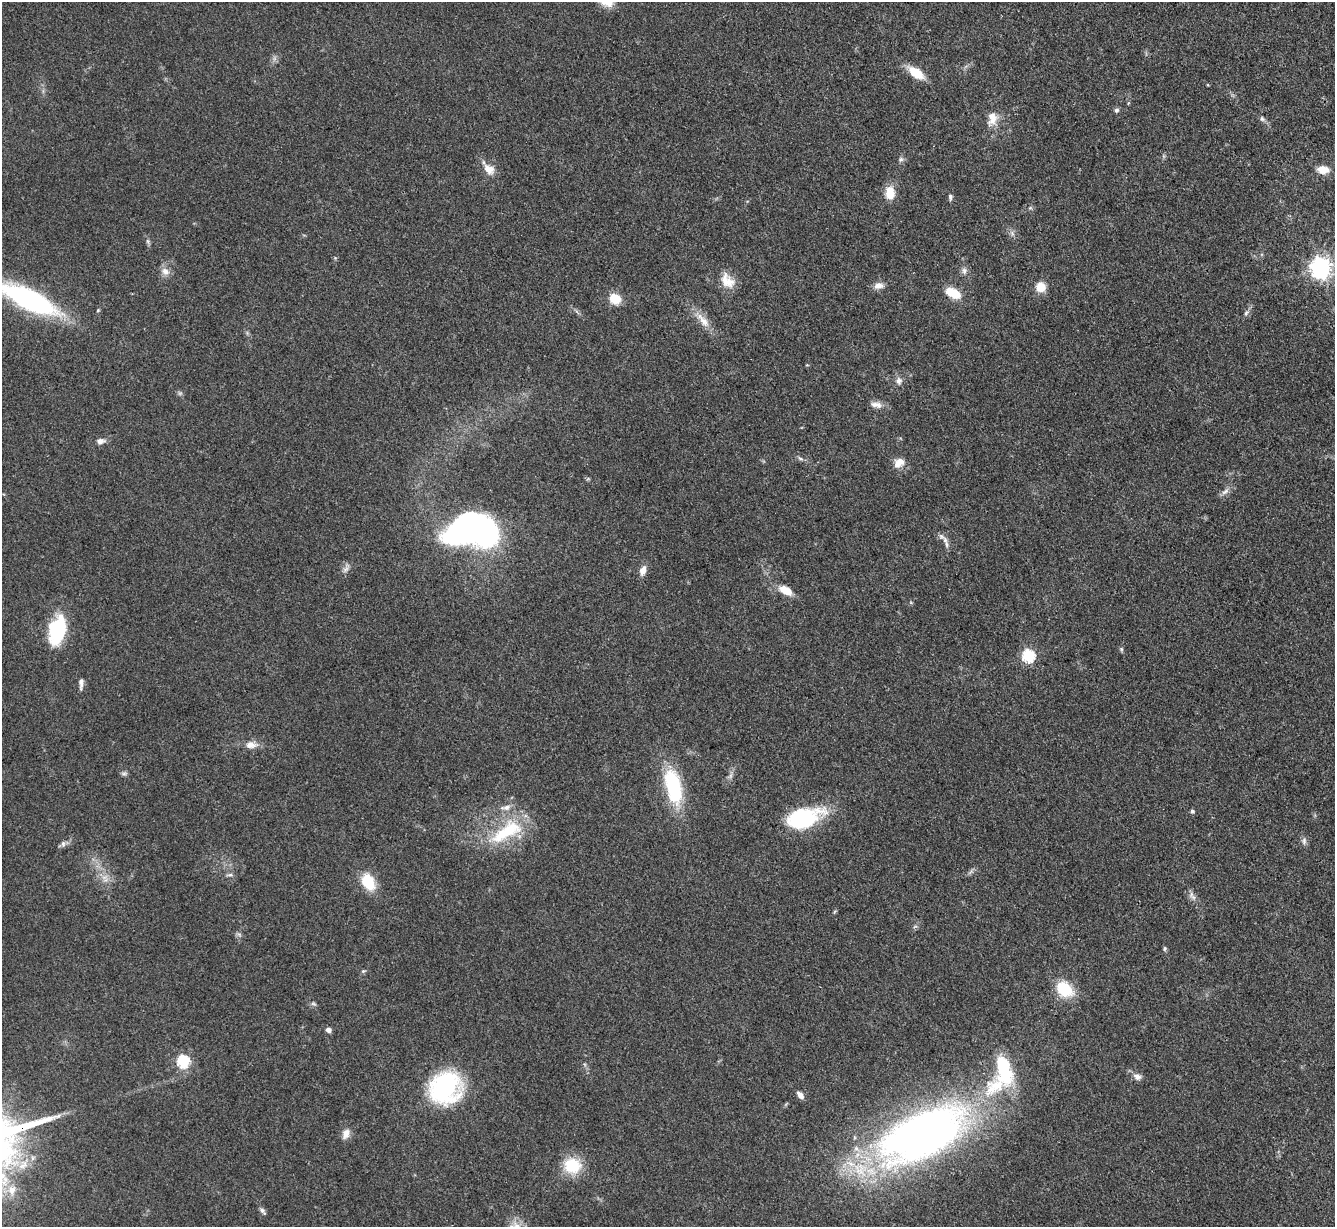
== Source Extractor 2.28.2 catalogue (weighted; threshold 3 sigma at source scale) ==
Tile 10 of 4 x 4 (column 2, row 3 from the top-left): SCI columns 1335-2667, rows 1372-2596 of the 5333 x 5319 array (HDU 1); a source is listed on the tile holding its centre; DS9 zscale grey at full resolution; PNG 1337 x 1229 px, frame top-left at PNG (2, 2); no overlay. Shown black and unused: <1% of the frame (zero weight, under 3 of 4 exposures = <1% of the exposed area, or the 3 px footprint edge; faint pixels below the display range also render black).
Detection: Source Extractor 2.28.2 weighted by HDU 2 'WHT'; one run over the whole footprint, this tile lists its part. Background 0.085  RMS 0.0061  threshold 0.0275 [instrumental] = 3 sigma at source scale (4.5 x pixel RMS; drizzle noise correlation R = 1.50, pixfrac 1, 0.05/0.05 arcsec/px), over >= 5 px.
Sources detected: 80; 1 too faint to see at this stretch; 3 inside a brighter object's white glare — not listed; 1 inside a brighter listed object's ellipse — not listed separately; the other 75 listed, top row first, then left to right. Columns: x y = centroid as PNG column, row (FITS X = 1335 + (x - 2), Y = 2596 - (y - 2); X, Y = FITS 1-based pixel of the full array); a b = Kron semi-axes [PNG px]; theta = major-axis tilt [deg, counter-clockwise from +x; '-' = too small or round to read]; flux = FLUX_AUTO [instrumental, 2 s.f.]
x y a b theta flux
606 2 21 10 -18 8
274 59 8 4 90 1.7
916 73 17 8 -35 16
1116 110 7 6 - 1.5
992 118 20 13 75 8.8
1262 119 8 6 -46 1.8
1163 156 6 4 -71 0.93
901 159 8 6 32 1.7
489 169 18 12 -41 7.3
1323 170 14 9 -5 8.4
890 193 15 10 -88 10
950 197 8 5 89 1.6
1030 208 6 4 18 0.94
1012 233 7 5 -48 1.6
148 241 9 4 -81 1.3
335 258 5 5 - 0.73
1320 268 8 7 - 410
165 271 12 10 -37 4.4
964 271 9 8 - 2.6
727 281 23 15 -52 10
879 286 13 8 10 4.1
1041 287 9 8 - 12
953 293 16 9 -27 15
29 299 56 17 -25 140
615 299 11 10 - 12
98 310 5 4 - 0.7
1246 313 7 5 48 1.4
703 320 27 9 -50 9
899 381 11 8 89 3.1
876 405 16 8 -10 4.4
100 441 11 7 8 3.6
800 459 8 5 -19 1.5
899 463 14 10 35 6.4
1225 491 13 6 40 3
467 528 40 24 30 160
945 540 11 6 -73 3.1
345 569 10 6 44 2.5
643 570 12 7 72 4.6
785 590 16 9 -29 9.6
57 630 32 17 76 38
1121 649 6 5 - 0.98
1028 656 6 6 - 85
81 683 14 5 86 2.8
251 745 17 9 0 5.7
124 773 9 6 6 1.4
730 776 10 5 55 2.1
673 786 42 18 -77 47
506 807 16 7 8 4.1
1192 811 5 4 - 1.5
803 818 35 18 16 64
506 832 54 21 31 40
1304 841 12 6 90 2.2
63 844 8 6 -89 1.8
971 872 11 3 40 1.5
230 875 10 4 1 1.4
104 877 12 6 23 3.4
368 882 15 10 -64 24
1191 895 10 6 81 2.4
915 926 7 4 20 1
239 934 7 4 -19 1.2
1165 949 6 5 - 1
363 971 7 5 19 1
1065 989 18 13 -39 25
313 1004 8 5 -36 1.3
328 1030 6 5 - 2.5
183 1061 6 6 - 69
1004 1069 41 20 -79 41
1137 1077 11 8 -21 3.5
445 1088 27 24 42 100
800 1095 8 5 -51 4
921 1132 97 43 27 450
346 1134 12 8 67 5.1
572 1166 19 17 -8 23
12 1190 13 11 74 7.5
263 1211 11 5 -51 1.9
Isophote crosses this tile's border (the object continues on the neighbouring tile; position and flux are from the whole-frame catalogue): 2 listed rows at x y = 606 2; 29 299